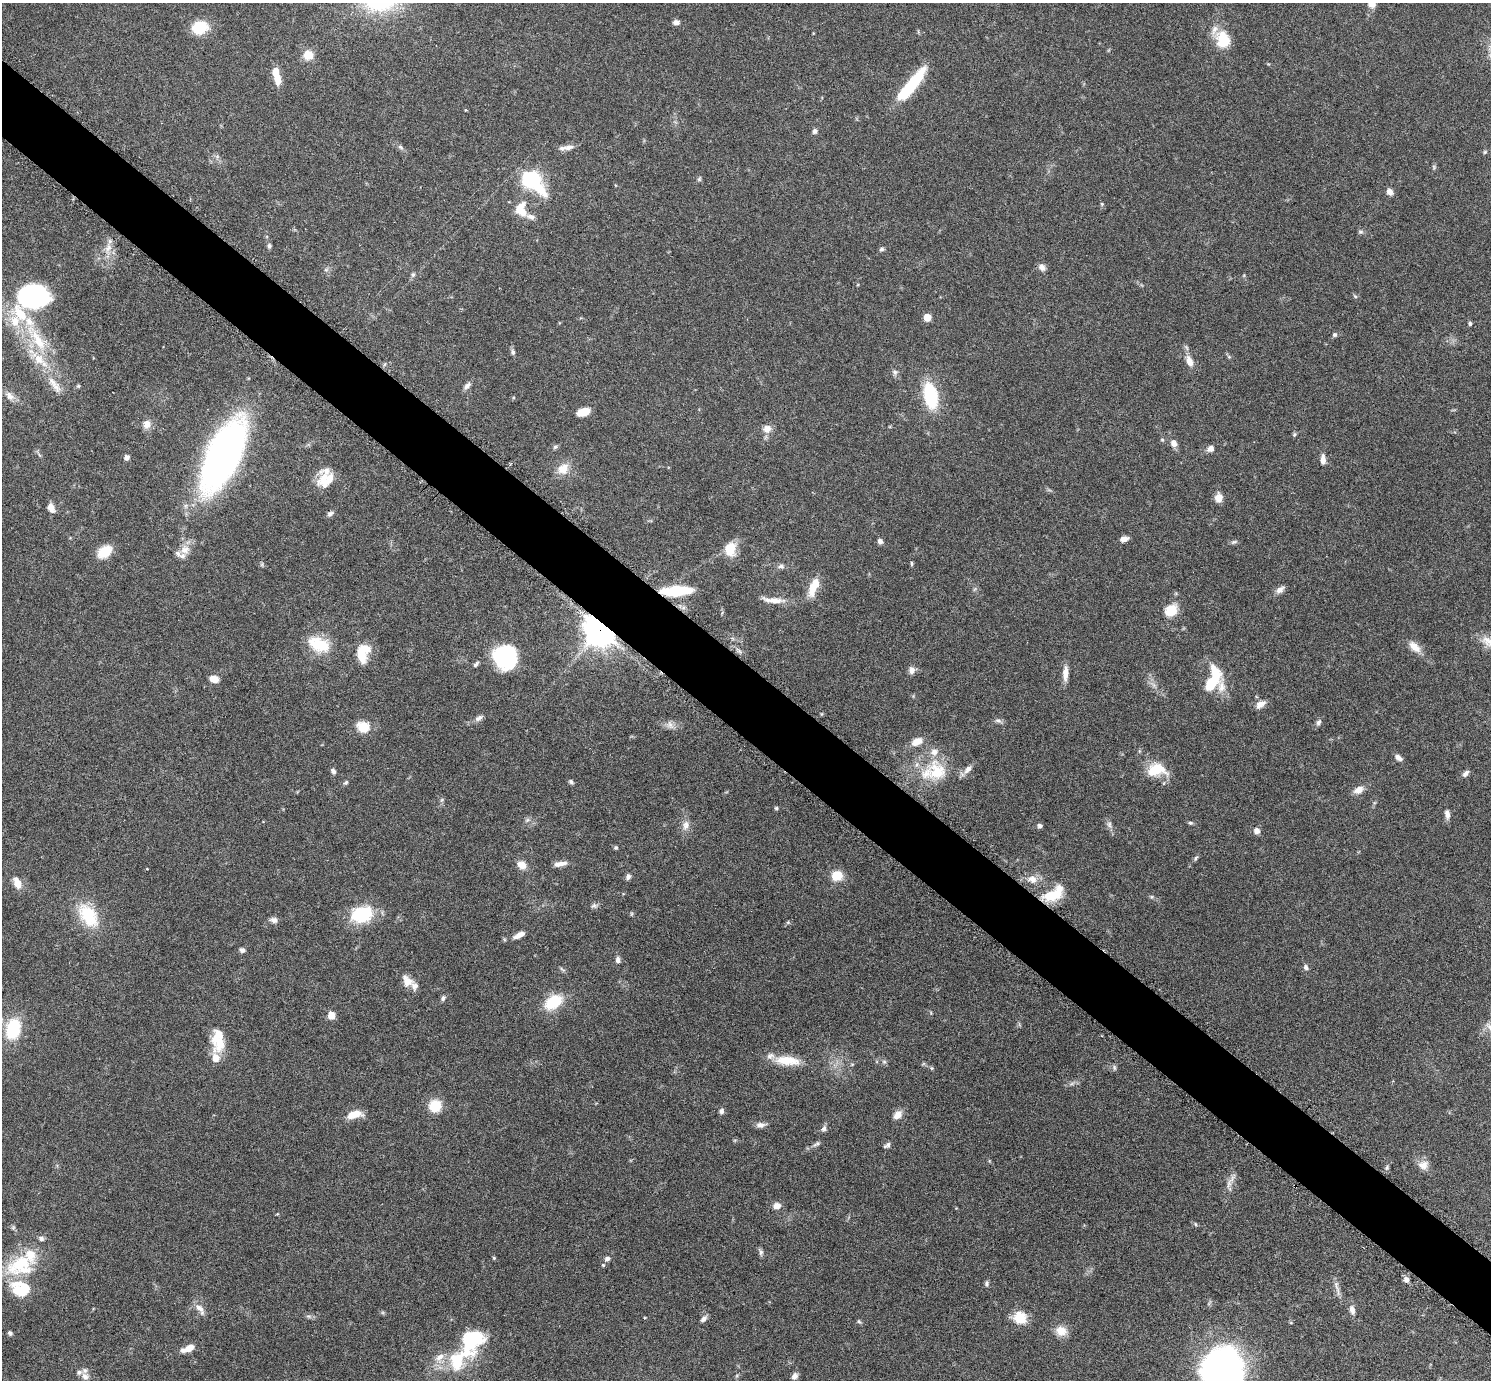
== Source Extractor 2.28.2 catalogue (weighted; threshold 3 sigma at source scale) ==
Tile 11 of 4 x 4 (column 3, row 3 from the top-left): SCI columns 2998-4486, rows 1692-3069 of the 5992 x 5996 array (HDU 1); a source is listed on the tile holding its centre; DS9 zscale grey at full resolution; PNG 1493 x 1382 px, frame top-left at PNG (2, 3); no overlay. Shown black and unused: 5% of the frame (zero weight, under 3 of 6 exposures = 2% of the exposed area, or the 3 px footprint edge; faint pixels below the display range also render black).
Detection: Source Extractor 2.28.2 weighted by HDU 2 'WHT'; one run over the whole footprint, this tile lists its part. Background 0.0705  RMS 0.0029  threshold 0.012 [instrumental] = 3 sigma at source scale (4.09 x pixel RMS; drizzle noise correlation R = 1.36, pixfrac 0.8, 0.05/0.05 arcsec/px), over >= 5 px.
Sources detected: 198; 1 too faint to see at this stretch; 1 inside a brighter object's white glare — not listed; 23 inside a brighter listed object's ellipse — not listed separately; the other 173 listed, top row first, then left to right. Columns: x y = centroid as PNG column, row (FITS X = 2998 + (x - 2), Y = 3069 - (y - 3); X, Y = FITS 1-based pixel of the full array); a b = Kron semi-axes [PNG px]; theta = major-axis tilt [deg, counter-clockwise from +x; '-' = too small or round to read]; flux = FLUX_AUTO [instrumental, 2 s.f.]
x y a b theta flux
1372 4 9 8 - 2.3
676 22 8 6 8 1
200 27 17 14 18 7.8
1223 40 20 15 -70 8.1
308 55 9 9 - 4.4
277 76 19 7 -74 4.9
911 85 45 10 51 15
466 110 4 3 - 0.23
815 131 7 5 74 0.79
400 147 9 5 -28 0.71
568 147 14 7 6 1.6
1485 152 6 5 - 0.36
1434 167 6 5 - 0.45
699 179 7 5 64 0.46
532 181 32 17 -43 20
1389 192 7 6 - 1.6
1102 204 6 5 - 0.37
520 207 19 8 50 3.2
531 217 14 6 -18 1.3
1361 232 7 5 0 0.53
269 246 6 6 - 0.6
108 248 19 9 76 3
882 249 6 6 - 0.63
1042 267 10 8 -52 1.3
326 270 6 4 -18 0.46
413 275 7 5 73 0.62
34 296 31 23 8 45
1355 296 6 5 - 0.43
927 317 5 5 - 4.9
1470 323 5 4 - 0.47
1335 335 6 5 - 0.56
37 338 53 14 -57 15
513 352 7 6 - 0.66
1229 357 6 4 -19 0.37
1189 361 14 7 -70 2.5
895 372 8 7 - 0.86
55 385 29 10 -51 4.2
467 386 12 6 46 1.1
10 396 15 9 -46 2
930 396 24 12 -77 17
583 412 12 7 17 4.4
147 424 12 10 78 1.9
767 429 10 10 - 2.2
1294 434 6 5 - 0.41
1162 440 6 4 -43 0.37
1174 443 9 8 - 1.4
555 447 6 5 - 0.55
1210 448 8 7 - 1.3
223 455 45 20 64 200
127 457 6 6 - 1
1323 459 13 6 -88 1.6
563 469 17 14 37 3.9
326 480 21 17 26 5.8
1218 498 10 9 - 2
51 508 11 8 -65 1.7
330 514 9 6 28 0.82
1124 539 9 6 13 1.4
880 541 7 6 - 0.88
1234 542 9 4 24 0.56
730 549 17 13 82 5.1
185 550 16 13 61 3.2
104 552 14 10 37 6.3
912 563 6 3 86 0.37
781 566 9 7 0 0.87
813 587 22 9 68 5.4
1280 590 11 7 33 1.4
676 591 29 9 3 13
775 601 27 8 -4 3.2
1171 610 13 10 38 6.2
600 630 11 9 -46 430
319 644 28 17 -23 9.1
1414 647 17 9 -42 2.8
363 653 22 13 74 7.4
505 657 22 21 - 26
476 664 9 5 45 0.63
912 670 9 8 - 1.3
1065 673 20 6 87 2.4
214 679 9 6 -19 2.8
1211 683 18 9 47 8.8
1153 685 8 5 -59 0.94
1221 687 27 10 -86 3.6
1260 704 14 8 35 1.9
479 718 10 6 31 1.1
998 721 11 6 -19 0.83
1318 722 9 6 64 0.81
670 725 13 8 -67 1.4
363 727 16 14 -20 4.4
917 742 15 9 25 2.8
1398 758 10 6 -32 1.2
968 769 14 7 49 1.8
1156 770 23 16 -1 7.5
333 771 7 5 -54 0.76
937 771 34 29 -63 12
1465 773 10 6 45 0.99
346 782 7 5 47 0.49
571 782 7 5 -39 0.57
1359 790 12 8 26 2.4
776 808 4 4 - 0.4
1447 814 12 6 -82 1.4
527 820 8 5 44 0.62
1190 823 6 5 - 0.45
686 825 14 9 79 2
1109 825 11 7 -57 1.1
1040 826 6 5 - 0.77
1257 831 7 7 - 1.5
616 848 5 5 - 0.46
1196 858 8 5 49 0.5
560 864 16 6 9 1.7
522 865 12 9 -33 2.5
147 869 3 2 - 0.19
837 876 9 8 - 6.4
628 877 7 6 - 0.84
1032 879 14 11 -16 2.7
17 883 15 8 -66 2.8
1054 894 25 12 31 8.7
1152 897 6 5 - 0.44
594 906 10 6 16 0.81
361 914 26 19 15 13
88 915 35 20 -54 11
274 920 10 7 -16 1.1
788 922 6 4 46 0.39
519 935 15 6 27 1.9
242 950 7 6 - 0.76
618 960 8 6 87 1
1306 967 8 6 -61 0.76
407 981 17 11 -45 3
443 998 7 6 - 0.7
553 1002 19 12 35 10
331 1015 5 5 - 4.4
13 1029 20 13 78 14
220 1044 24 17 -29 5.4
787 1061 33 11 -5 6.9
884 1062 6 5 - 0.59
1114 1067 8 5 -88 0.58
931 1068 5 5 - 0.37
1072 1084 9 4 19 0.69
435 1106 11 11 - 7.5
721 1111 7 6 - 0.78
354 1114 16 8 14 4.7
898 1115 12 9 47 2.2
760 1125 13 7 5 1.3
824 1128 9 6 67 0.86
816 1144 13 5 34 0.89
887 1145 8 5 32 0.83
1423 1165 14 12 11 2.3
1387 1168 8 4 81 0.54
1229 1184 17 6 79 1.9
777 1206 10 8 12 1.7
277 1214 5 3 - 0.24
1195 1224 5 3 - 0.26
41 1238 8 6 -25 0.8
761 1252 10 5 -89 0.68
494 1258 4 4 - 0.35
607 1258 7 5 19 0.86
20 1265 40 26 17 16
603 1265 4 3 - 0.48
1406 1279 8 6 -62 1.2
987 1284 8 5 90 0.62
1337 1288 27 5 -75 1.5
199 1308 16 8 -44 2.1
1352 1310 12 7 -76 1.4
309 1316 9 4 -9 0.63
1020 1318 6 6 - 24
704 1319 9 5 45 1
859 1321 6 5 - 0.43
1061 1331 15 12 -19 3.3
10 1333 6 5 - 0.59
472 1339 27 25 37 16
189 1348 13 7 27 2.7
439 1358 16 12 53 3.5
1223 1372 36 32 -89 130
85 1376 11 10 - 1.6
794 1376 9 7 55 1.1
Overlapping masked pixels (flux is a lower limit): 2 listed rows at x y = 676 591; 600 630
Isophote crosses this tile's border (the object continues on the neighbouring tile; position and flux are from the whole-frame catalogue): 3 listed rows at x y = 1372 4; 17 883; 1223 1372